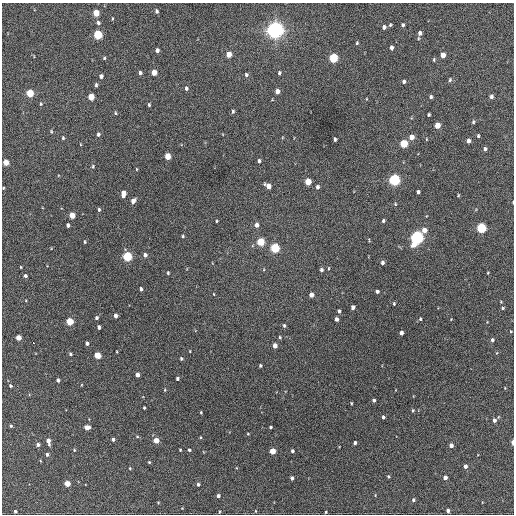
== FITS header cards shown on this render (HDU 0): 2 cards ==
NAXIS1  =                  512 / Axis length
NAXIS2  =                  512 / Axis length

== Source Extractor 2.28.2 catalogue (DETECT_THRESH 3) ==
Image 512 x 512 px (HDU 0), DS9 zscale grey, 1 PNG px = 1 image px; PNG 516 x 516 px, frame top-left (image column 1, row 512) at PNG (2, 3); no overlay
Background 296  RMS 17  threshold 50.3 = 3 sigma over >= 5 px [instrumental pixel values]
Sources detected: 166; all 166 listed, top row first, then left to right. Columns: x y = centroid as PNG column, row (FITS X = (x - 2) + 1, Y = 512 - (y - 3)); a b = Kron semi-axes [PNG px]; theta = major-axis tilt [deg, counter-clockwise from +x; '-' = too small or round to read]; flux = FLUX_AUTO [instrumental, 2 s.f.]
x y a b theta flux
157 11 4 4 - 2300
96 13 5 4 - 22000
112 19 4 2 - 1000
98 23 5 4 - 2600
390 25 3 3 - 1400
403 25 4 3 - 1800
384 27 4 4 - 3600
275 30 6 6 - 790000
420 33 6 5 - 4000
98 35 5 4 - 77000
357 43 4 3 - 1300
391 48 4 3 - 3800
157 50 4 3 - 3600
229 54 5 4 - 13000
443 55 5 4 - 10000
104 58 4 4 - 1200
333 58 5 4 - 73000
434 60 4 3 - 1300
154 72 5 4 - 13000
140 73 4 3 - 2500
279 73 4 3 - 1900
246 75 5 4 - 2400
101 76 4 4 - 3500
450 80 6 4 85 1800
404 82 4 3 - 2800
96 85 5 3 - 1800
186 88 5 4 - 2200
277 91 5 4 - 6300
30 93 5 4 - 40000
491 96 5 4 - 3400
91 97 5 4 - 24000
431 97 4 4 - 2100
41 104 4 4 - 1100
149 105 4 3 - 1300
233 111 6 4 76 1900
115 113 5 3 - 1100
429 115 3 3 - 1500
473 122 5 4 - 1700
437 125 5 4 - 14000
51 131 5 4 - 1200
98 134 5 4 - 2400
478 136 4 3 - 1500
412 137 5 4 - 8900
63 138 4 3 - 1400
335 139 4 3 - 2000
426 139 4 3 - 720
468 141 4 3 - 4400
404 144 5 4 - 44000
485 149 5 4 - 2500
168 156 5 4 - 21000
259 161 5 3 - 2100
6 162 4 4 - 16000
93 166 5 3 - 1300
136 169 4 3 - 800
394 180 5 5 - 190000
308 182 5 4 - 24000
268 186 6 4 -38 8800
317 187 5 4 - 2900
3 188 3 2 - 880
418 192 4 3 - 2200
123 194 7 4 81 7700
458 195 4 3 - 1000
133 201 6 4 62 6200
513 202 3 2 - 1000
395 204 4 3 - 1100
99 210 5 4 - 1700
72 215 5 4 - 14000
216 221 3 2 - 970
383 221 4 3 - 1700
68 225 4 3 - 3000
256 225 6 4 -89 4600
481 228 5 5 - 100000
424 230 6 5 - 7400
183 236 4 3 - 1400
417 237 5 5 - 320000
85 242 4 3 - 1200
261 242 5 4 - 43000
414 244 6 5 - 10000
275 248 5 5 - 86000
145 255 4 4 - 3700
127 256 5 4 - 99000
382 262 4 4 - 2700
21 267 3 2 - 860
321 270 4 4 - 2200
168 273 4 3 - 1200
488 273 4 2 - 850
25 276 4 3 - 2600
141 289 4 3 - 2000
377 291 4 3 - 2900
214 294 4 3 - 680
311 295 4 4 - 6500
501 302 4 3 - 850
394 303 5 4 - 1200
353 307 4 4 - 3800
503 308 5 4 - 1400
339 311 4 3 - 1800
115 316 4 3 - 4100
96 318 4 4 - 2200
336 319 4 3 - 3800
420 319 4 3 - 1200
70 321 5 4 - 37000
487 322 2 2 - 660
284 325 5 4 - 1700
99 327 4 3 - 2100
510 331 4 3 - 810
401 333 4 4 - 4000
280 337 4 4 - 1200
18 338 4 4 - 11000
492 340 5 4 - 2200
34 343 3 2 - 2400
87 343 4 3 - 2900
275 346 4 4 - 7100
190 351 3 2 - 730
117 352 3 2 - 800
70 354 3 3 - 1700
97 355 4 4 - 26000
181 359 4 3 - 1600
260 366 3 3 - 1400
137 375 4 4 - 5300
177 378 3 3 - 2100
58 380 4 3 - 2600
10 386 3 3 - 1600
505 388 4 3 - 840
165 390 4 4 - 1100
374 400 3 3 - 2300
351 403 3 2 - 1000
144 408 3 2 - 1300
413 410 4 3 - 1200
201 412 3 2 - 1000
383 417 3 3 - 2000
494 420 5 4 - 3900
11 426 3 3 - 1400
87 427 5 4 - 10000
270 427 3 3 - 1700
248 434 4 3 - 840
137 437 5 3 - 1100
200 437 4 3 - 860
113 439 4 4 - 2700
156 440 4 4 - 13000
48 441 6 3 -77 6400
513 442 5 2 - 4000
355 443 3 3 - 2200
38 445 4 4 - 3100
451 445 4 4 - 5000
74 450 4 4 - 960
180 450 3 2 - 1000
189 450 4 3 - 1700
272 451 4 4 - 18000
292 451 3 3 - 2300
47 454 4 4 - 2400
149 462 3 3 - 1100
465 466 4 3 - 3900
130 468 4 3 - 950
388 477 4 3 - 1400
445 477 4 4 - 4900
292 478 4 3 - 2900
67 483 4 4 - 16000
198 484 4 3 - 2100
218 496 3 3 - 3200
413 500 4 4 - 2000
158 503 4 3 - 880
448 510 4 3 - 4100
15 511 3 3 - 1700
255 511 4 2 - 780
219 512 3 2 - 860
326 512 3 3 - 940
At the frame edge (FLAGS 8, measured only in part): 3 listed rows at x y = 3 188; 513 202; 513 442